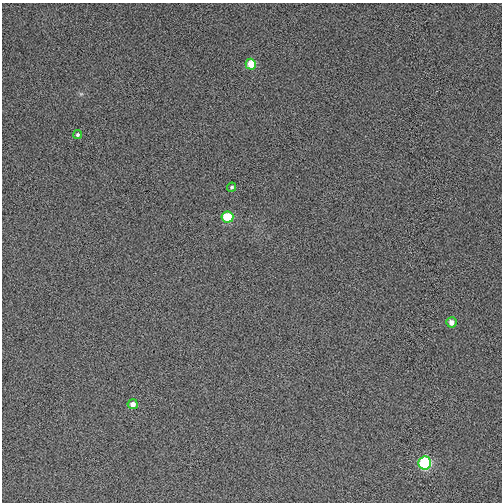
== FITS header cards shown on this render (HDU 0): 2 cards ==
NAXIS1  =                  500
NAXIS2  =                  500

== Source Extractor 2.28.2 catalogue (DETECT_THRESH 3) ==
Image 500 x 500 px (HDU 0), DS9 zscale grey, 1 PNG px = 1 image px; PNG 504 x 504 px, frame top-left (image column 1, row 500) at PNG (2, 3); each listed source drawn as its Kron ellipse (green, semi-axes under 4 px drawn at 4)
Background 0.00426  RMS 0.029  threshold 0.0884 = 3 sigma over >= 5 px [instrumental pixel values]
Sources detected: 7; all 7 listed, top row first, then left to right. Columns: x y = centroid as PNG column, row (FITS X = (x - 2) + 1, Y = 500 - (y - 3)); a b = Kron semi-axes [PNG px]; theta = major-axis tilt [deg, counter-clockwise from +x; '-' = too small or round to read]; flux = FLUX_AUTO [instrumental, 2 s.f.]
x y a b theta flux
251 64 5 5 - 35
77 135 4 4 - 4.2
232 187 4 4 - 3.3
227 217 6 5 - 62
451 322 5 5 - 16
133 404 5 5 - 15
425 463 6 6 - 160